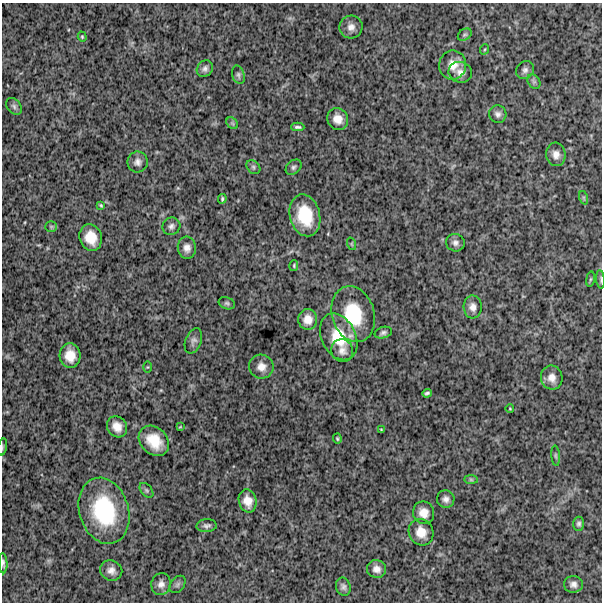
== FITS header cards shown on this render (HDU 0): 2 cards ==
NAXIS1  =                  600
NAXIS2  =                  600

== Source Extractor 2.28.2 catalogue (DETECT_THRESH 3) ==
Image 600 x 600 px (HDU 0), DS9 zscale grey, 1 PNG px = 1 image px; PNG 604 x 604 px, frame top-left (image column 1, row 600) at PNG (2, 3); each listed source drawn as its Kron ellipse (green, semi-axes under 4 px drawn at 4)
Background 1240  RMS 250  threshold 760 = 3 sigma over >= 5 px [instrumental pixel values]
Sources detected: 69; all 69 listed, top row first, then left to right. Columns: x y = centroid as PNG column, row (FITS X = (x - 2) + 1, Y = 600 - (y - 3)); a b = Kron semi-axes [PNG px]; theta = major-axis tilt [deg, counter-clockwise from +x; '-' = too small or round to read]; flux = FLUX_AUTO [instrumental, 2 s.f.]
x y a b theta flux
351 27 11 11 - 1.2e+05
465 35 7 5 33 3.3e+04
82 37 5 4 - 1.9e+04
485 49 5 3 - 1.6e+04
453 65 14 13 - 2.0e+05
205 69 9 7 46 6.3e+04
525 70 10 8 45 6.8e+04
460 72 12 10 -18 1.1e+05
238 75 9 6 -74 4.5e+04
534 81 8 6 -54 3.7e+04
14 106 9 6 -48 4.5e+04
498 114 9 8 - 6.8e+04
338 119 11 10 - 1.7e+05
232 123 6 5 - 3.2e+04
298 127 7 3 -1 3.5e+04
556 154 12 9 -84 1.2e+05
138 162 10 10 - 8.9e+04
253 167 8 6 -49 3.4e+04
294 167 9 6 42 4.4e+04
584 198 7 4 -71 2.7e+04
222 199 5 3 - 2.5e+04
101 205 4 3 - 2.0e+04
305 215 21 15 -76 6.6e+05
171 226 9 8 - 6.4e+04
51 227 6 5 - 2.5e+04
91 238 13 11 -72 3.1e+05
455 243 9 8 - 7.6e+04
352 244 6 4 -71 2.0e+04
187 248 11 9 -85 1.1e+05
294 266 5 4 - 2.1e+04
590 279 8 4 81 2.3e+04
600 279 9 3 -85 2.6e+04
227 303 8 6 -21 3.7e+04
473 307 11 9 -87 1.1e+05
353 314 28 21 -73 8.9e+05
308 319 10 9 - 1.6e+05
383 333 9 5 16 4.8e+04
339 337 24 17 -64 6.0e+05
193 341 13 8 69 6.6e+04
342 351 11 11 - 1.0e+05
70 356 12 10 -85 2.5e+05
147 367 6 4 89 1.6e+04
261 367 12 12 - 1.5e+05
552 378 12 10 -78 1.4e+05
427 393 4 3 - 2.9e+04
510 409 4 3 - 1.3e+04
117 427 11 9 -54 1.7e+05
180 427 3 2 - 9.6e+03
381 430 3 2 - 1.5e+04
337 439 5 4 - 2.1e+04
154 441 17 13 -45 3.8e+05
3 447 9 3 79 2.3e+04
556 456 10 4 -85 2.8e+04
471 480 7 4 -1 2.9e+04
146 490 8 5 -49 3.4e+04
446 499 9 8 - 7.7e+04
248 501 12 8 -74 1.8e+05
104 511 34 24 -73 1.4e+06
424 513 11 10 - 1.7e+05
579 524 7 5 -86 4.3e+04
207 526 10 6 3 5.8e+04
421 532 13 12 - 2.2e+05
3 563 10 4 -86 3.7e+04
377 569 10 9 - 1.1e+05
111 570 11 10 - 1.2e+05
161 584 11 9 77 1.0e+05
177 584 10 6 51 4.6e+04
573 584 9 8 - 8.3e+04
343 587 9 7 -76 5.7e+04
At the frame edge (FLAGS 8, measured only in part): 3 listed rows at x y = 600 279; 3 447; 3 563